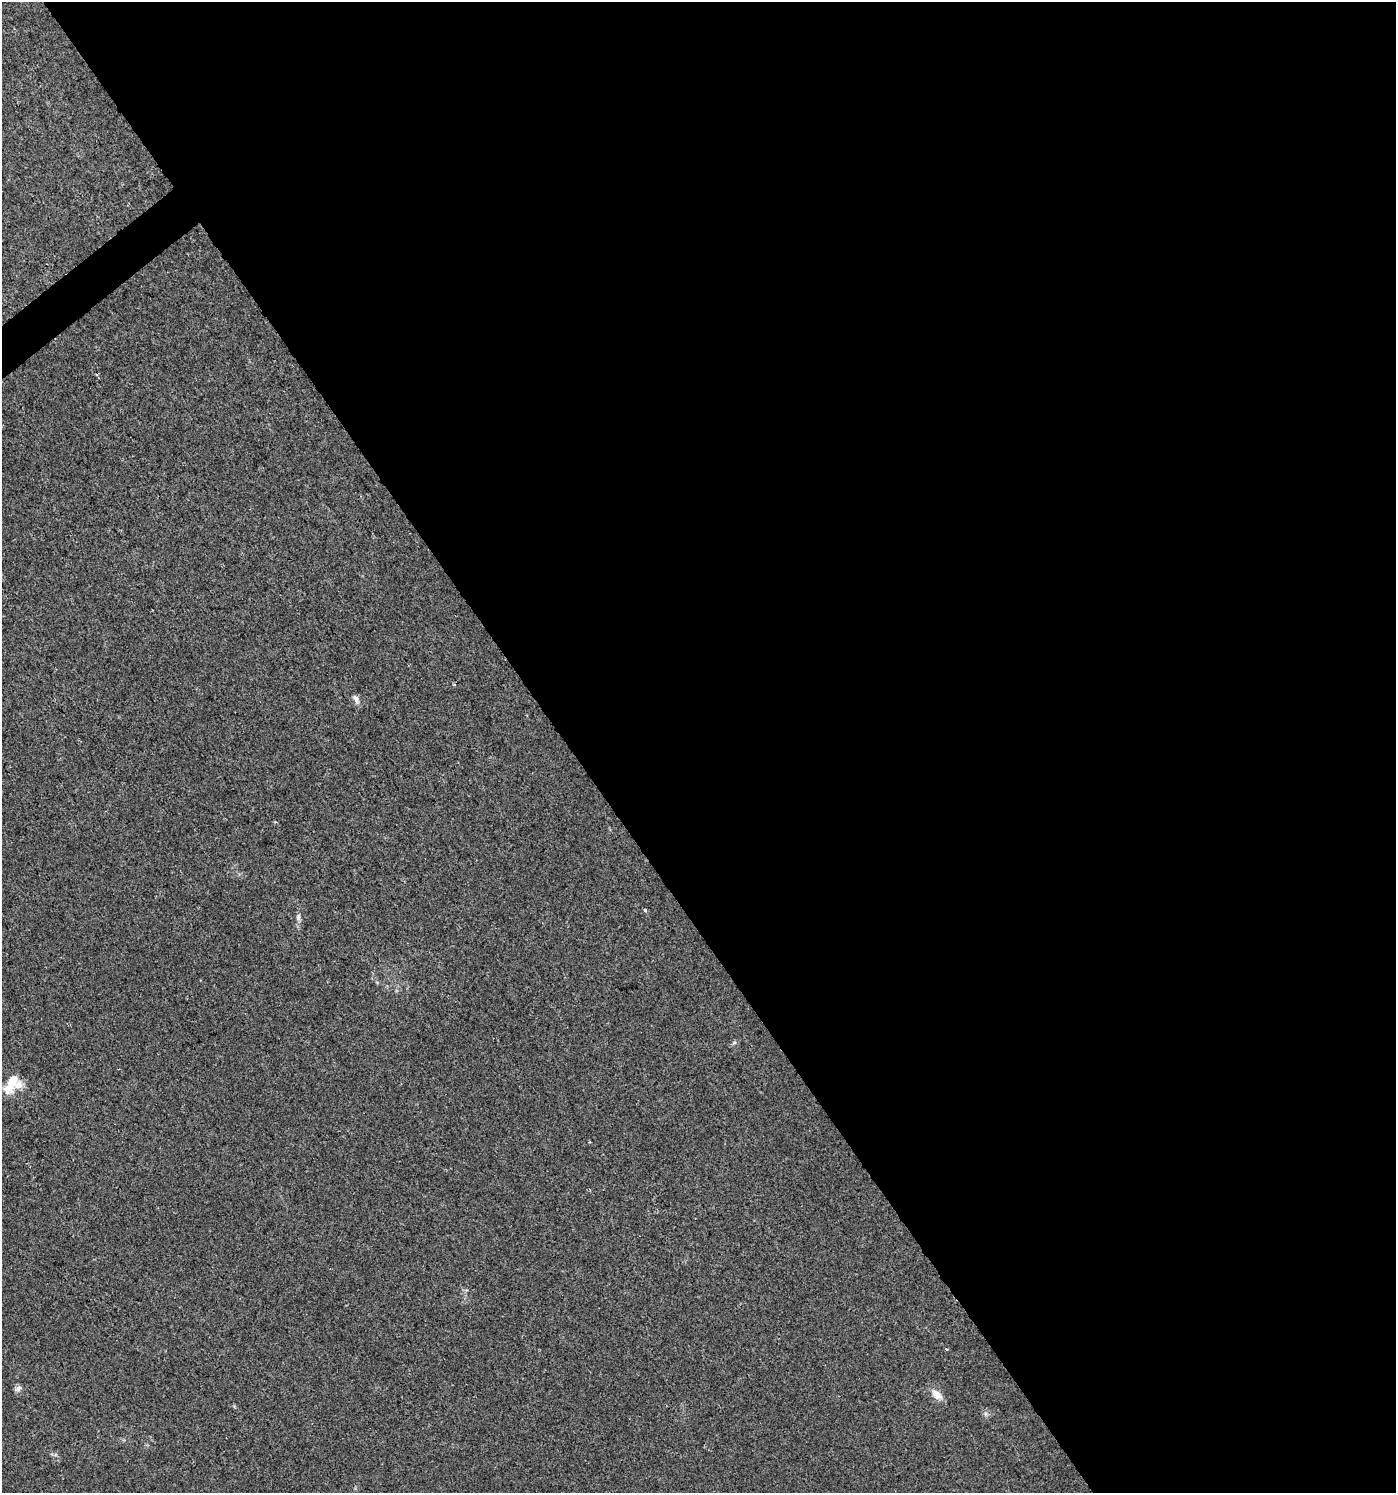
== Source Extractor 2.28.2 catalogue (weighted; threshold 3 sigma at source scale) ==
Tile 8 of 4 x 4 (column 4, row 2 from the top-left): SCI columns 4396-5789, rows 2989-4479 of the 5921 x 5985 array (HDU 1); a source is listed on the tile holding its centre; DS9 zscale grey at full resolution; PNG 1398 x 1495 px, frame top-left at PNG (2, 2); no overlay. Shown black and unused: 60% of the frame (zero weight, under 2 of 3 exposures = <1% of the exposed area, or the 3 px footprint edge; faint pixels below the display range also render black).
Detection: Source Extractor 2.28.2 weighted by HDU 2 'WHT'; one run over the whole footprint, this tile lists its part. Background 0.00424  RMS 0.0034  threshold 0.0154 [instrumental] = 3 sigma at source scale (4.5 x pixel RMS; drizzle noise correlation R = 1.50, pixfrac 1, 0.0396/0.0396 arcsec/px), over >= 5 px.
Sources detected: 9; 1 inside a brighter listed object's ellipse — not listed separately; the other 8 listed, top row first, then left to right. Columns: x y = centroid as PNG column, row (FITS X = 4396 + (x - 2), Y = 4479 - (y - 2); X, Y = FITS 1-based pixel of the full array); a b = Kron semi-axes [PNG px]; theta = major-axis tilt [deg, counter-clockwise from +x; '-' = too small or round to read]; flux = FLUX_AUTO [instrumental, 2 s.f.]
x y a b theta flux
356 698 10 7 -64 1.5
645 910 5 4 - 0.4
298 917 10 5 85 1
12 1083 27 11 60 6.8
946 1349 3 3 - 0.3
18 1388 10 6 34 1.1
937 1394 14 8 -43 3.6
985 1414 6 4 71 0.65